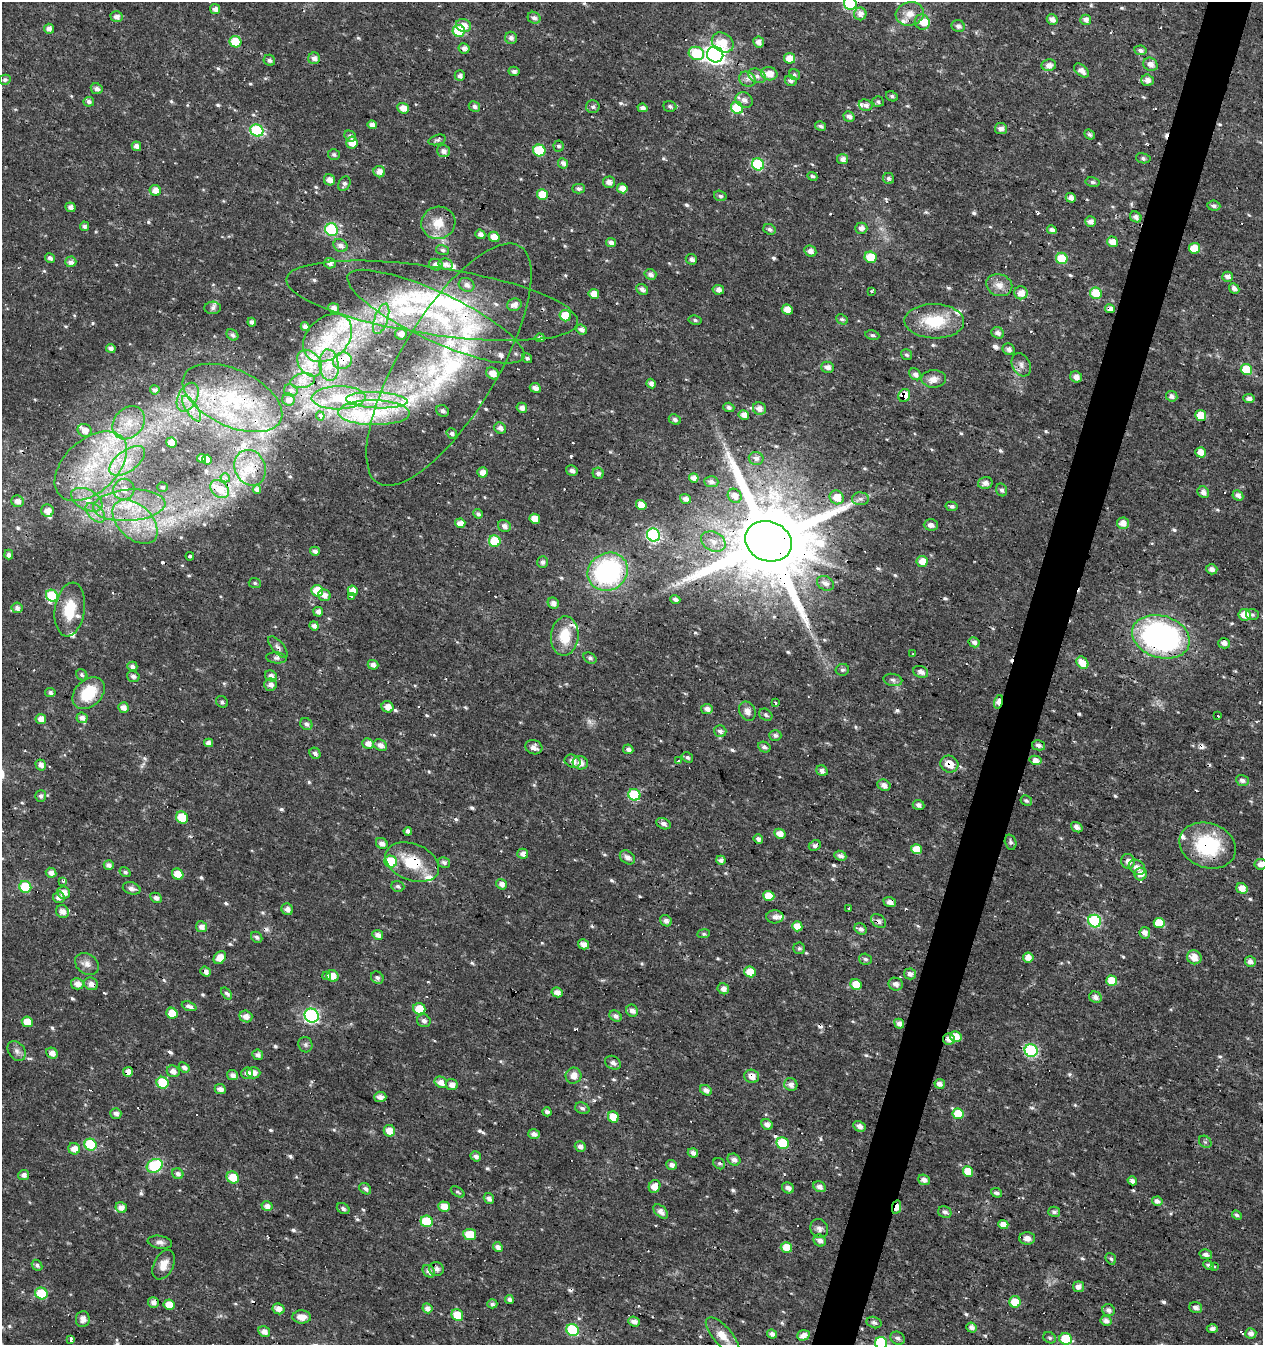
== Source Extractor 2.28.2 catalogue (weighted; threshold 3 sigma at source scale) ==
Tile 10 of 4 x 4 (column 2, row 3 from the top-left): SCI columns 1539-2799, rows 1345-2687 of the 5534 x 5379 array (HDU 1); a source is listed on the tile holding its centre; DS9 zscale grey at full resolution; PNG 1265 x 1347 px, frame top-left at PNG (2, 2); each listed source drawn as its Kron ellipse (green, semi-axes under 4 px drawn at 4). Shown black and unused: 4% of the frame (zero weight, under 3 of 4 exposures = <1% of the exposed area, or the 3 px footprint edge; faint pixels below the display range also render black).
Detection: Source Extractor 2.28.2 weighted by HDU 2 'WHT'; one run over the whole footprint, this tile lists its part. Background 0.016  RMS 0.0021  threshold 0.00951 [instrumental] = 3 sigma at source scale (4.5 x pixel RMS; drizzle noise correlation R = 1.50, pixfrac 1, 0.0396/0.0396 arcsec/px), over >= 5 px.
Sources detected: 706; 1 too faint to see at this stretch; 35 cosmic-ray / hot-pixel residue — neither listed nor drawn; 36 inside a brighter listed object's ellipse — not listed separately; of the other 634, all 500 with FLUX_AUTO >= 0.418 (the completeness limit of this list) listed and drawn (134 fainter detections not listed), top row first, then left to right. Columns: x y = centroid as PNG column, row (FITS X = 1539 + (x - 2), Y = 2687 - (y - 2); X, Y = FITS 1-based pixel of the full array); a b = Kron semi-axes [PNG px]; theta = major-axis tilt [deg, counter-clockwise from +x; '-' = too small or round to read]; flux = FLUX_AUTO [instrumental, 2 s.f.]
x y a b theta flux
850 3 6 6 - 22
215 9 5 4 - 1.2
860 14 6 6 - 1.5
910 14 14 11 14 2.3
116 17 6 5 - 1.1
534 18 6 5 - 0.81
1052 19 6 5 - 1.3
1086 20 5 5 - 1
922 22 8 7 - 2.1
463 25 8 6 -21 1.9
958 26 7 5 -21 0.8
49 29 5 5 - 1.2
459 31 6 6 - 13
511 38 6 6 - 0.89
235 42 6 5 - 7
723 42 11 9 -35 3.7
759 42 5 5 - 1.3
464 48 5 5 - 1.1
1140 50 6 4 -10 0.67
696 53 8 6 -25 11
715 54 8 8 - 110
314 58 6 5 - 1
790 58 5 5 - 3
269 60 6 5 - 0.56
1150 64 7 6 - 1.3
1049 65 7 6 - 1.4
1081 70 8 5 -41 1.3
514 71 5 4 - 0.72
769 74 8 6 -11 2.3
794 75 6 5 - 0.45
460 76 5 5 - 0.89
757 76 9 6 -28 1.1
747 79 9 7 -28 1
5 80 6 5 - 0.64
1147 80 6 5 - 1.3
791 81 6 5 - 0.79
97 89 6 5 - 0.89
892 96 6 5 - 0.51
744 100 9 7 -32 1.2
89 102 5 4 - 0.63
878 102 6 5 - 0.44
866 105 7 5 -16 0.9
474 106 6 5 - 0.75
670 106 6 5 - 0.53
593 107 6 6 - 0.56
403 108 6 5 - 2
642 108 5 4 - 0.79
737 108 6 5 - 9
849 116 6 5 - 0.92
372 125 5 4 - 1.2
820 126 5 4 - 0.6
1001 128 6 5 - 1
257 131 7 6 - 18
1089 134 5 4 - 0.45
350 136 6 5 - 0.77
437 140 9 5 15 0.46
352 143 6 5 - 2.7
136 146 5 4 - 1.1
558 146 5 5 - 0.47
539 150 6 6 - 12
443 151 6 6 - 1.1
334 155 6 5 - 0.46
1143 158 7 5 -10 0.53
843 159 5 5 - 1.3
563 163 5 5 - 1.2
758 164 6 6 - 17
379 172 6 5 - 1.6
812 176 5 4 - 0.44
888 178 5 5 - 0.6
329 180 6 5 - 1.4
609 182 6 5 - 1.3
1093 182 7 4 -8 0.53
344 184 8 5 59 0.65
622 188 5 4 - 1.9
579 189 6 5 - 0.72
155 190 6 5 - 1.8
542 194 5 5 - 4.4
720 196 6 5 - 0.5
1071 198 5 4 - 1.1
1214 206 6 5 - 0.63
70 207 5 4 - 0.91
1136 217 6 5 - 1
1091 221 5 5 - 1.1
438 223 17 16 - 4.2
84 226 5 4 - 0.56
861 228 6 5 - 1.1
769 229 6 5 - 0.63
332 230 6 6 - 22
1052 230 4 4 - 0.99
480 234 5 4 - 0.86
494 237 6 5 - 2.1
1112 242 5 5 - 2
611 243 5 4 - 1
340 245 7 6 - 1.1
1194 248 5 5 - 4.3
443 250 6 5 - 0.53
810 251 6 5 - 1.2
870 257 6 5 - 5.6
50 258 5 4 - 0.71
1062 258 6 5 - 7.3
691 259 6 5 - 0.82
71 262 5 5 - 1.1
330 263 6 5 - 1.1
446 264 7 5 -11 1.2
436 265 7 6 - 1.2
650 274 6 5 - 0.93
1228 277 5 5 - 1.1
467 285 8 6 -28 1.2
999 285 13 11 -19 2.1
1234 288 6 4 -46 0.97
642 289 6 5 - 0.82
718 290 5 4 - 1.2
872 291 3 3 - 0.44
1021 293 7 6 - 2.1
1096 293 6 5 - 7.6
594 294 5 5 - 2.6
432 301 147 34 -9 46
514 305 7 6 - 1.4
213 308 8 6 4 0.63
333 308 6 5 - 1
787 309 6 4 -26 2.2
1110 309 5 4 - 1.5
565 316 6 5 - 5.4
436 317 97 24 -25 32
381 319 16 6 72 2.2
842 319 6 5 - 0.43
695 320 6 4 -12 0.45
934 321 30 17 -1 9
252 322 4 4 - 0.98
305 326 4 4 - 0.76
581 329 5 5 - 1
998 333 6 5 - 0.99
401 334 6 5 - 1.6
232 335 6 5 - 0.65
872 335 7 4 -10 0.47
328 338 28 20 43 9.1
540 338 5 4 - 0.58
111 348 5 4 - 0.94
1009 349 6 5 - 0.84
907 355 6 5 - 0.42
527 358 5 4 - 0.53
342 361 9 8 - 1.6
309 363 14 10 -53 2.8
329 365 16 9 -83 2.4
449 365 138 49 59 56
1021 365 12 9 -62 1.2
827 367 6 5 - 0.99
1246 370 6 5 - 6.6
493 373 7 5 -38 2.1
915 374 6 5 - 1.1
1076 377 6 5 - 1.3
934 379 12 8 0 1.6
303 381 12 7 10 1.4
651 384 5 4 - 1
535 388 5 4 - 1.2
155 390 5 4 - 0.71
291 390 7 6 - 0.57
904 396 7 5 64 3.8
1172 396 6 5 - 1
188 397 15 9 62 2.5
232 398 53 28 -25 20
338 398 27 11 1 5
1249 399 5 4 - 0.93
288 400 6 6 - 1.2
377 400 31 8 -3 4.8
729 407 5 4 - 0.6
522 408 5 5 - 1.1
759 408 6 6 - 1.5
192 409 15 5 -56 1.5
443 411 6 5 - 0.71
374 413 36 12 -1 8.2
744 415 5 5 - 1.4
1201 415 5 5 - 5.1
320 416 4 4 - 1.4
675 419 6 5 - 0.63
129 423 18 14 48 4.1
500 428 6 5 - 1.1
85 430 7 6 - 1.6
452 433 5 5 - 0.8
171 443 5 5 - 2.6
1201 452 5 5 - 2
201 458 4 4 - 0.89
756 458 7 6 - 0.86
207 460 5 5 - 2.6
127 461 21 10 36 4.1
91 466 42 26 42 21
250 468 18 15 -65 3.9
572 470 6 5 - 0.79
482 472 5 5 - 1.5
598 473 6 5 - 0.86
225 478 5 4 - 0.83
694 478 5 4 - 1.5
711 482 7 5 -4 0.78
985 483 7 6 - 1.2
162 487 5 4 - 0.45
124 489 10 10 - 2.5
220 489 10 7 -42 2.7
257 489 4 4 - 0.84
1002 490 6 5 - 0.64
1203 492 6 5 - 1.1
1238 495 6 5 - 1
735 496 7 6 - 1.6
837 497 7 6 - 3.3
685 499 5 5 - 1
860 499 8 6 -1 0.74
87 500 17 10 -28 3.4
17 501 6 5 - 1.4
129 505 36 15 4 11
641 505 5 5 - 2.4
952 506 6 4 -11 0.58
47 511 6 6 - 1.9
95 513 12 7 -45 1.8
478 514 5 4 - 0.61
535 519 5 5 - 2.7
135 522 27 17 -44 9
460 523 5 4 - 2.1
1123 523 6 6 - 1.9
931 525 7 5 -1 0.97
504 526 6 5 - 1.1
653 535 7 6 - 27
495 541 6 5 - 7.6
768 541 24 19 -21 4100
713 542 13 9 -27 2.2
315 551 5 4 - 1
9 555 5 4 - 0.83
190 556 4 3 - 0.63
922 561 5 5 - 2.4
543 562 6 5 - 0.72
1212 569 6 5 - 1
608 572 21 18 32 34
255 583 6 5 - 0.44
826 583 9 7 -30 1.1
317 591 6 5 - 5.6
353 591 5 5 - 1.9
324 595 6 5 - 1.3
52 596 6 5 - 12
351 597 4 3 - 0.46
675 599 5 4 - 0.64
553 603 6 5 - 1.1
17 608 5 5 - 1
70 610 27 15 82 6.4
318 612 5 5 - 1.1
1245 615 6 5 - 2.8
1252 615 6 5 - 0.45
314 626 4 4 - 0.89
565 636 20 13 85 5.6
1161 637 29 21 -17 54
974 642 5 5 - 0.89
1224 643 6 5 - 1.1
278 647 13 6 -49 0.82
913 654 3 3 - 0.47
276 658 10 5 -5 0.61
590 658 7 5 -35 0.58
1082 663 7 5 -51 3
373 665 5 5 - 0.95
132 666 5 4 - 0.69
842 670 6 6 - 0.47
921 672 7 6 - 1.1
82 675 6 5 - 0.48
133 676 6 5 - 0.79
271 676 6 5 - 1.2
893 680 9 6 -11 0.7
270 685 6 6 - 1.2
50 693 5 4 - 0.53
89 693 18 13 44 7.7
222 702 6 5 - 0.49
999 702 7 4 76 2.8
775 703 3 3 - 7.5
388 707 6 5 - 1.8
123 708 5 5 - 1.5
707 709 6 5 - 1.1
747 711 10 8 -66 1.4
766 715 7 5 -38 0.5
1217 715 3 3 - 0.78
82 718 5 5 - 1.1
41 719 5 5 - 1.5
306 724 6 5 - 0.76
720 731 6 5 - 0.86
775 735 6 5 - 0.63
209 743 4 4 - 1.1
368 743 6 5 - 1.8
380 745 7 5 -26 1.2
1039 745 6 5 - 0.82
534 747 8 7 - 1.3
764 747 6 5 - 0.63
628 749 5 4 - 0.86
315 753 6 5 - 0.71
687 757 6 4 -33 0.51
1035 760 6 4 -13 1.4
572 761 8 6 -21 1.4
679 761 3 3 - 2.2
580 763 7 6 - 1.5
949 764 9 8 - 3
41 765 5 5 - 1.2
822 771 6 5 - 1.1
1242 780 6 5 - 0.78
884 785 7 5 -25 1.2
634 795 6 5 - 13
41 796 5 5 - 0.71
1026 801 6 5 - 0.46
919 805 6 5 - 0.74
182 818 6 5 - 6.3
664 824 7 5 -25 0.75
1077 827 6 4 -36 1.1
408 831 4 4 - 0.92
780 834 6 5 - 1.8
758 839 5 4 - 0.79
1010 842 8 5 -73 0.56
382 843 6 5 - 1
1208 845 29 22 -19 15
815 846 6 5 - 0.71
916 849 5 5 - 3.1
523 854 5 5 - 1.2
840 856 6 4 -24 1.1
627 857 8 6 -37 1.1
721 860 5 4 - 0.99
1128 861 7 6 - 1.4
391 862 6 6 - 10
412 862 28 18 -22 7.6
444 862 6 5 - 0.7
1260 864 6 5 - 1.3
109 865 5 4 - 0.97
1137 867 9 7 -34 1.4
125 872 6 4 -34 0.47
51 873 5 5 - 1.4
178 874 6 5 - 3.3
1141 874 6 6 - 1.7
63 881 3 2 - 0.73
502 884 6 5 - 1.3
398 886 6 5 - 0.55
25 887 6 5 - 9.7
132 888 9 6 -16 0.99
1242 888 6 5 - 2
64 892 6 6 - 1.6
769 896 6 5 - 3.7
59 897 6 5 - 1.1
156 898 6 4 -28 0.82
890 902 6 5 - 1.1
849 908 3 3 - 0.67
287 909 6 5 - 1.2
62 911 7 6 - 1.5
775 917 8 6 1 1
666 921 6 5 - 1.1
878 921 8 6 -40 0.77
1095 921 6 6 - 21
1159 923 5 5 - 5.1
797 926 5 5 - 2.8
201 927 5 5 - 1.3
861 929 6 5 - 0.73
1145 933 6 5 - 1.3
703 934 6 4 7 0.42
378 935 5 5 - 1.2
257 937 6 5 - 0.57
584 944 6 5 - 1.6
799 948 6 6 - 0.47
1194 957 7 7 - 2.1
220 958 7 5 50 2.4
1028 958 5 5 - 1.8
865 959 6 5 - 0.48
1250 962 5 5 - 1.1
87 964 13 10 -38 1.5
206 972 5 4 - 1.1
750 972 6 5 - 4.5
910 974 6 5 - 1.1
327 976 4 4 - 0.63
332 976 6 5 - 2.1
377 978 7 5 -42 0.73
1112 981 5 5 - 4.4
77 984 6 5 - 1.6
91 984 7 6 - 1.4
856 984 6 5 - 4
896 984 7 6 - 1.2
723 989 6 5 - 1.2
557 992 5 4 - 1.5
227 993 7 4 -52 0.6
1095 997 6 5 - 1.1
189 1006 7 4 -21 0.93
419 1009 6 5 - 4.8
632 1011 6 5 - 1
172 1013 6 5 - 3.6
246 1016 6 6 - 1.4
312 1016 7 7 - 39
615 1016 6 5 - 0.88
424 1021 7 6 - 0.82
27 1022 5 5 - 3.4
899 1024 5 4 - 1.2
956 1036 6 5 - 2.4
949 1039 6 5 - 1.5
305 1045 8 7 - 0.53
17 1051 11 8 -56 1
1031 1051 6 6 - 26
52 1053 6 5 - 1.4
258 1055 5 5 - 0.88
613 1063 8 6 -31 0.96
184 1067 5 4 - 0.94
173 1071 6 5 - 1.2
128 1072 5 4 - 1.6
247 1073 6 5 - 1.2
254 1073 6 5 - 1.3
233 1075 6 5 - 0.98
574 1076 8 8 - 1.8
752 1076 7 6 - 1.7
441 1082 6 5 - 1.9
162 1083 6 5 - 9.6
791 1084 6 6 - 1.3
940 1084 5 5 - 1.2
452 1085 6 5 - 1.5
220 1089 5 5 - 1.3
706 1090 6 5 - 1.2
380 1097 6 5 - 1.3
582 1108 7 5 -26 0.64
547 1112 4 4 - 0.84
116 1113 5 5 - 1
958 1114 5 5 - 4.5
613 1117 6 5 - 4.4
767 1124 6 5 - 1.2
859 1126 6 5 - 0.99
389 1131 6 5 - 2.7
534 1134 6 4 -18 1
1205 1142 7 5 -44 0.44
783 1143 6 5 - 9.4
90 1145 6 6 - 15
580 1146 5 5 - 1
74 1149 6 5 - 1.9
693 1153 5 4 - 1.2
476 1156 5 4 - 0.95
734 1160 7 5 -33 1.1
719 1164 6 5 - 0.44
672 1165 5 5 - 1.1
155 1166 8 6 29 21
968 1171 5 5 - 3.4
178 1174 6 5 - 0.89
24 1175 5 5 - 1
233 1177 6 5 - 4.2
924 1180 6 5 - 1.2
1132 1181 5 4 - 0.93
655 1186 6 5 - 2.8
820 1187 6 5 - 1.1
788 1188 6 5 - 1.1
365 1189 6 5 - 0.64
458 1192 7 4 -32 0.45
997 1193 6 4 -21 0.64
489 1198 6 5 - 0.95
1157 1201 5 4 - 0.98
267 1206 5 5 - 1.2
444 1207 6 5 - 2.5
897 1207 7 4 78 3
121 1208 6 5 - 1.6
343 1208 7 5 -33 0.58
661 1211 8 5 -44 1.2
945 1212 7 5 -24 0.87
1054 1212 6 5 - 0.52
1237 1215 5 4 - 0.54
427 1221 6 5 - 10
1003 1224 5 4 - 1.7
819 1229 9 8 - 0.96
470 1235 6 5 - 4.9
1027 1238 8 6 -1 1.4
820 1240 6 5 - 0.99
160 1242 12 6 -9 0.86
498 1247 5 4 - 1.1
786 1247 6 5 - 4.2
1206 1254 6 5 - 0.9
1111 1259 6 5 - 0.42
37 1265 6 4 -47 0.61
164 1265 16 10 63 2.2
1209 1265 5 4 - 0.57
1215 1267 3 3 - 0.99
436 1269 7 7 - 1
429 1271 7 5 -48 1.1
1078 1287 5 5 - 1.2
41 1293 6 5 - 8.4
509 1299 4 4 - 0.74
153 1302 5 5 - 1.2
1015 1302 6 5 - 4
492 1304 5 4 - 0.62
169 1305 5 5 - 3.4
427 1308 5 4 - 1.2
1196 1308 6 5 - 0.94
279 1309 6 5 - 1.4
1109 1310 6 6 - 0.93
457 1315 6 5 - 4.7
302 1317 9 6 -2 2.1
83 1319 8 7 - 1.4
1106 1321 5 5 - 1.2
634 1322 6 5 - 1.5
874 1322 8 5 -19 0.68
972 1328 5 5 - 1.2
1212 1329 5 4 - 0.72
573 1330 6 6 - 17
264 1332 6 5 - 1.3
1251 1333 5 5 - 1.1
772 1334 5 4 - 0.97
803 1335 6 5 - 1.5
723 1336 23 9 -49 3
898 1338 7 6 - 0.75
1050 1338 6 5 - 0.43
71 1339 4 3 - 2.5
1066 1339 6 5 - 9.3
881 1343 6 6 - 19
Overlapping masked pixels (flux is a lower limit): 28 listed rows (the first 20) at x y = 257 131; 432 301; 1110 309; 328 338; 342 361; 449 365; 904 396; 232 398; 135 522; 768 541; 1161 637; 1224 643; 278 647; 89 693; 999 702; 949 764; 1208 845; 412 862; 769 896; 890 902
Isophote crosses this tile's border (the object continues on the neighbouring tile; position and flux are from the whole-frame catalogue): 3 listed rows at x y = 850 3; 1260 864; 881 1343